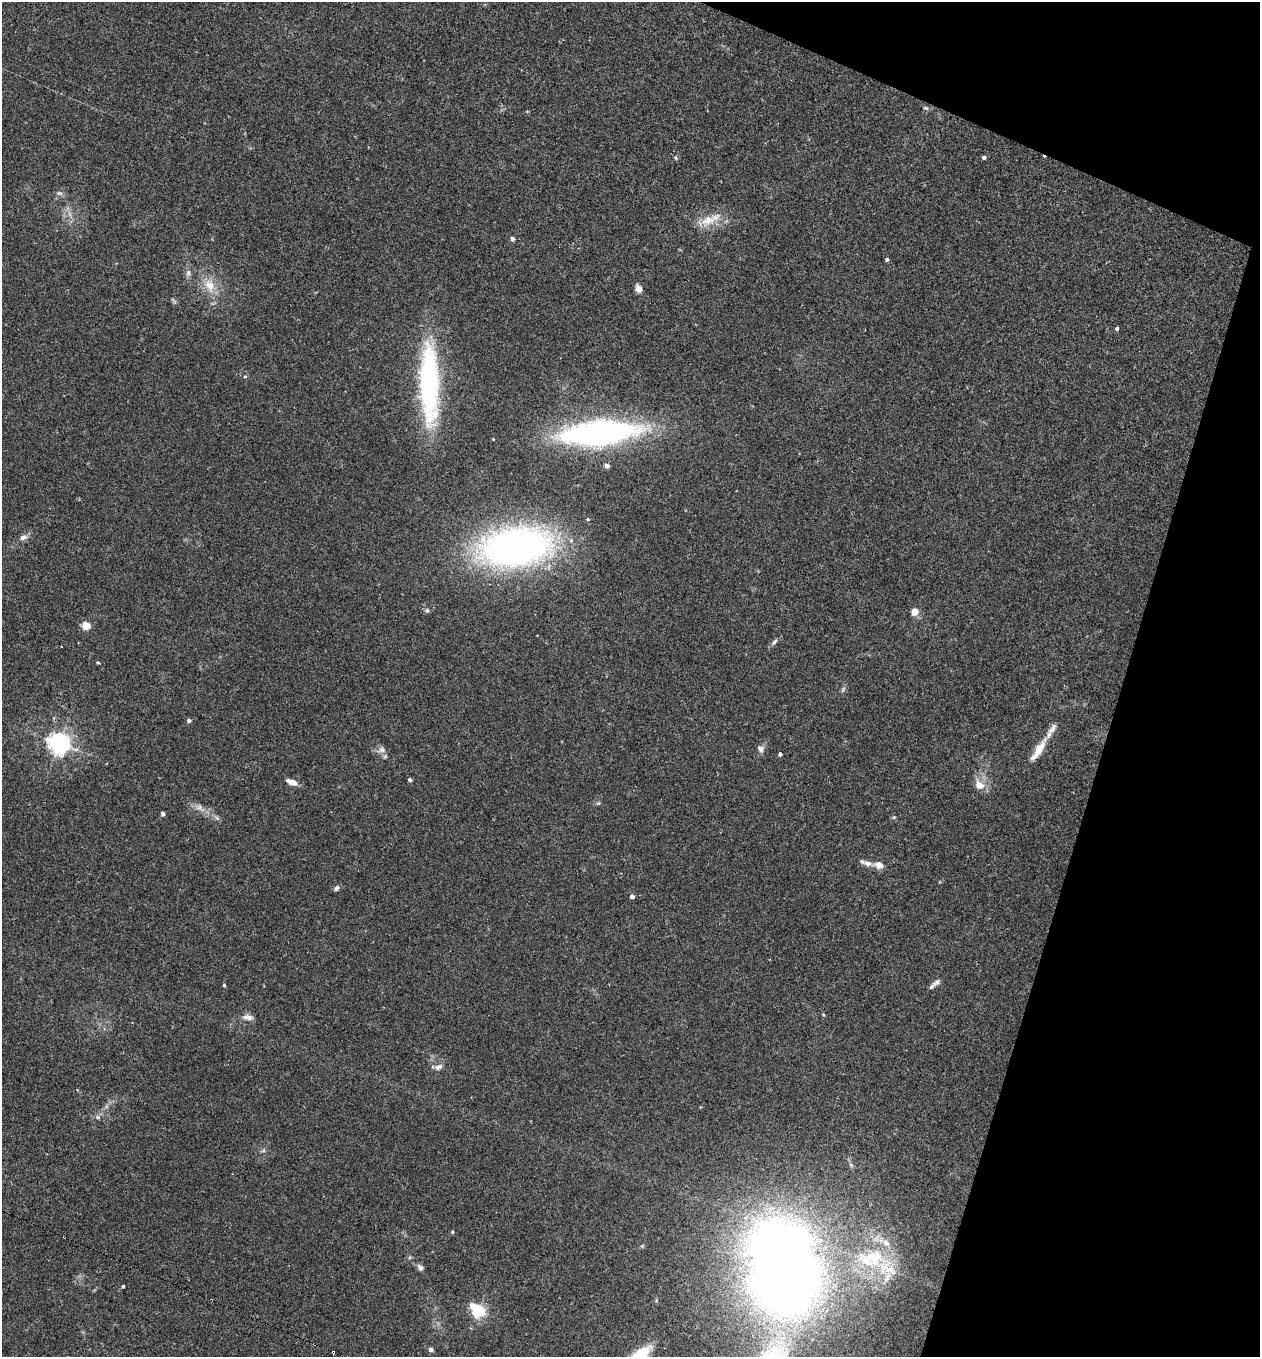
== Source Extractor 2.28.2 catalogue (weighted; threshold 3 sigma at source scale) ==
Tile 8 of 4 x 4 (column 4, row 2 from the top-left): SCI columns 3918-5175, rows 2714-4068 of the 5479 x 5487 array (HDU 1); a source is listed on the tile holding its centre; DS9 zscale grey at full resolution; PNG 1262 x 1359 px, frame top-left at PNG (2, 2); no overlay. Shown black and unused: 15% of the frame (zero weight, under 2 of 3 exposures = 1% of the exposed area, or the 3 px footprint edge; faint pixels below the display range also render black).
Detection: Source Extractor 2.28.2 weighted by HDU 2 'WHT'; one run over the whole footprint, this tile lists its part. Background 0.0303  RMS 0.005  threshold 0.0227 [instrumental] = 3 sigma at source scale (4.5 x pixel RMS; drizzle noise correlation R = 1.50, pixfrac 1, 0.05/0.05 arcsec/px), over >= 5 px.
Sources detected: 63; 2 cosmic-ray / hot-pixel residue — not listed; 5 inside a brighter listed object's ellipse — not listed separately; the other 56 listed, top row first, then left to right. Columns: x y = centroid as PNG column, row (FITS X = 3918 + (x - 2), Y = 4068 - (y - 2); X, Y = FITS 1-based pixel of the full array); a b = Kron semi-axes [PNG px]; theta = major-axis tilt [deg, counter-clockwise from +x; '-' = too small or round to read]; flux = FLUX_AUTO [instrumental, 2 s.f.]
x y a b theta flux
926 108 8 4 -26 0.83
984 157 4 4 - 1.3
676 158 6 3 -70 0.61
59 193 7 6 - 1.3
708 220 30 12 20 9.2
512 239 4 4 - 1.7
887 260 4 3 - 1.3
188 273 8 6 76 1.6
210 285 21 13 -70 9.2
638 288 8 6 -65 3.3
1117 328 4 3 - 1.5
245 376 5 4 - 0.58
429 383 74 17 -89 100
599 433 64 20 5 180
607 466 6 5 - 1.6
588 519 3 3 - 1.2
23 537 11 6 20 2.2
516 548 52 28 8 260
427 610 7 5 -42 0.96
915 611 5 4 - 9.6
86 625 5 4 - 15
774 642 10 5 55 1.4
98 663 4 3 - 1.7
843 689 8 4 54 0.91
189 721 5 4 - 1.2
59 743 7 7 - 330
761 749 11 9 -60 2.1
382 750 10 8 20 2.4
1039 750 29 8 58 9.2
780 754 4 4 - 1.3
410 780 4 3 - 1.5
291 782 12 6 -19 4.2
979 785 15 12 -37 5.5
199 807 10 7 7 2.4
163 814 5 4 - 1.2
894 817 5 4 - 0.59
217 818 6 5 - 1
868 863 13 7 -15 2.8
878 865 11 8 -17 3.7
336 888 7 5 51 1.3
632 896 4 4 - 2
937 982 11 6 39 1.7
224 985 4 3 - 0.71
823 1014 5 3 - 0.43
248 1017 15 7 -8 2.8
438 1067 11 7 25 2.1
77 1090 4 3 - 0.62
97 1117 6 6 - 1.1
452 1232 4 3 - 0.6
874 1256 37 23 -7 29
420 1268 8 6 -49 1.8
783 1268 81 57 -75 610
123 1286 3 3 - 0.75
478 1311 7 5 -45 97
431 1350 6 5 - 1.1
637 1356 42 11 33 17
Isophote crosses this tile's border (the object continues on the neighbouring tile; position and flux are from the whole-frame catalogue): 2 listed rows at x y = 783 1268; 637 1356